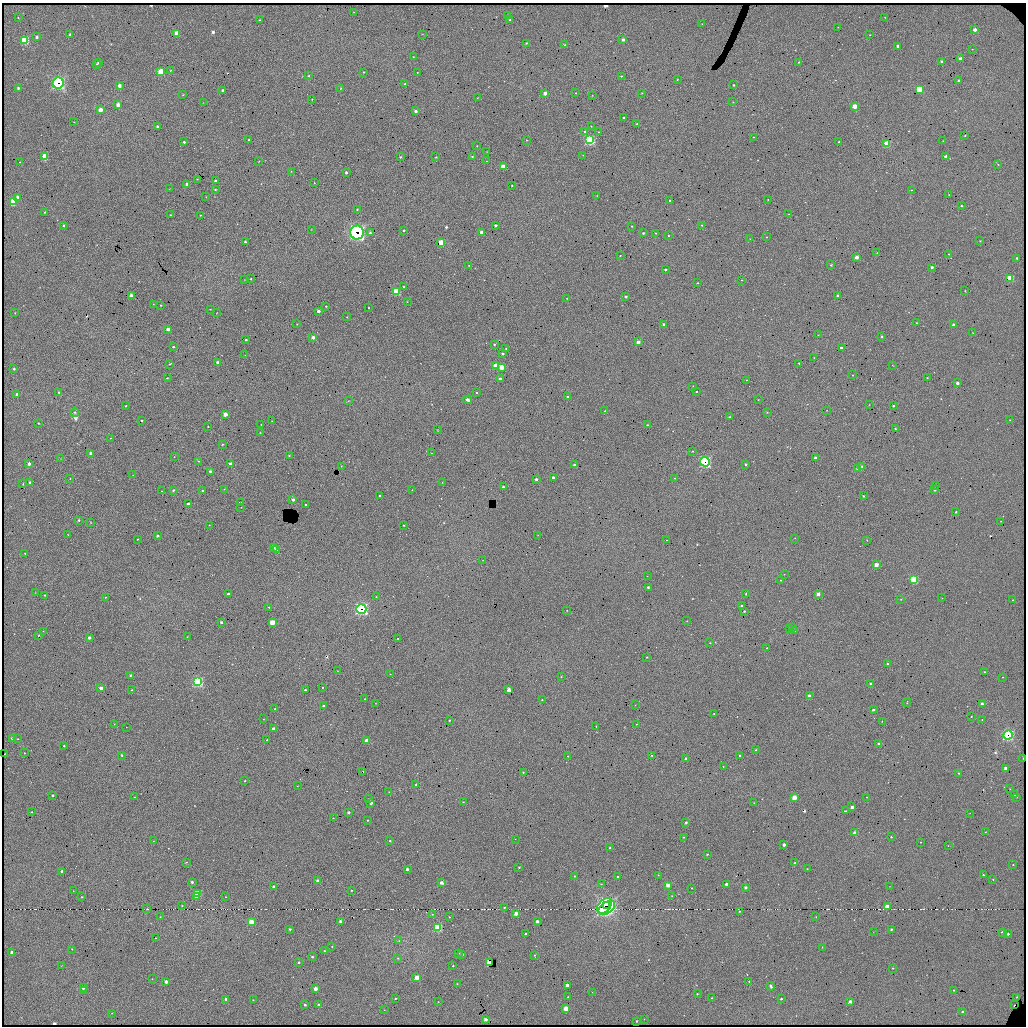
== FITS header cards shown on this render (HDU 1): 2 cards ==
NAXIS1  =                 2048 / length of data axis 1
NAXIS2  =                 2048 / length of data axis 2

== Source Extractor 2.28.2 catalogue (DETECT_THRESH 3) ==
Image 2048 x 2048 px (HDU 1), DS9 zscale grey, zoomed out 1/2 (1 PNG px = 2 x 2 image px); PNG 1028 x 1028 px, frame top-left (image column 1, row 2047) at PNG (2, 3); each listed source drawn as its Kron ellipse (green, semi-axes under 4 px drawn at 4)
Background 7000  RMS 11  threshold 32.4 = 3 sigma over >= 5 px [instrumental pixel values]
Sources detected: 627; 36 cannot appear on this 1/2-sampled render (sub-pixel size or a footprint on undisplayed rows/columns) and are neither listed nor drawn; of the other 591, the 500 brightest by FLUX_AUTO listed and drawn (91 fainter detections omitted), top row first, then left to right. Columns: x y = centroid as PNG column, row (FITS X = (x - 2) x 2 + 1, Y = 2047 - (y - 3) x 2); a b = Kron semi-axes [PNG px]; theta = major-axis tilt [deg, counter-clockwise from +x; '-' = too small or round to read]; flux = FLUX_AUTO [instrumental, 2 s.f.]
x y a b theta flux
354 12 2 2 - 910
508 15 3 2 - 1000
885 17 2 2 - 830
18 18 2 2 - 1300
259 20 3 2 - 1700
510 20 2 2 - 3200
702 24 2 2 - 740
838 27 2 2 - 810
975 30 3 2 - 8600
177 33 3 3 - 37000
70 34 3 2 - 2700
422 34 3 1 - 760
870 35 2 2 - 1100
36 37 3 2 - 6700
25 40 3 3 - 140000
623 40 3 2 - 6700
526 43 2 2 - 1500
565 45 3 2 - 1700
898 46 2 2 - 8200
972 49 2 2 - 800
413 57 3 2 - 1600
960 58 3 2 - 12000
99 62 3 3 - 3700
799 62 2 2 - 2100
942 62 3 2 - 5000
96 64 3 3 - 2500
170 70 3 2 - 1300
161 72 3 3 - 63000
363 72 2 2 - 2300
417 72 2 2 - 1100
309 76 3 2 - 1400
621 76 2 2 - 1800
677 80 3 2 - 1400
959 81 3 2 - 4900
58 83 5 5 - 370000
405 83 2 2 - 2000
734 85 2 2 - 2400
119 86 3 3 - 11000
18 88 3 3 - 4000
341 88 2 2 - 1300
919 89 3 3 - 55000
223 90 3 3 - 5500
545 93 3 2 - 7900
576 93 3 2 - 1200
642 93 2 2 - 1300
183 95 3 2 - 1200
592 95 3 2 - 890
477 98 3 2 - 940
312 99 3 2 - 1100
733 102 2 2 - 850
203 103 2 2 - 760
118 105 3 3 - 14000
855 106 3 2 - 18000
100 110 3 3 - 17000
415 111 3 3 - 6100
624 118 3 2 - 2500
74 122 2 2 - 830
637 124 2 2 - 1200
157 126 3 2 - 3800
591 126 2 2 - 1300
585 132 3 2 - 4200
599 132 2 2 - 1500
965 135 2 1 - 1300
753 137 2 2 - 1200
249 139 2 2 - 1600
527 140 3 2 - 1200
589 140 4 3 - 290000
943 141 2 2 - 920
184 142 3 2 - 3500
839 142 2 2 - 1700
887 144 3 3 - 73000
477 146 2 2 - 1500
487 152 3 2 - 760
583 155 2 2 - 870
472 156 3 3 - 3000
45 157 4 3 - 38000
400 157 2 2 - 3100
436 157 2 2 - 1500
946 157 3 2 - 13000
259 161 3 2 - 1200
487 161 2 1 - 880
20 162 3 2 - 1400
998 164 3 2 - 1200
503 167 3 3 - 35000
291 171 2 2 - 860
346 172 2 2 - 4400
197 179 2 2 - 1200
215 181 2 2 - 4100
314 183 2 2 - 780
187 184 3 3 - 13000
512 185 2 2 - 1600
170 188 2 2 - 910
215 189 3 2 - 2100
912 190 2 2 - 1000
949 195 2 2 - 1300
597 196 2 2 - 900
206 197 2 2 - 900
17 198 4 3 - 11000
768 199 3 2 - 1400
669 201 2 2 - 2700
13 202 4 3 - 51000
961 206 2 2 - 1600
357 209 3 3 - 2000
45 212 2 2 - 1300
789 214 3 2 - 1200
170 215 3 2 - 1800
200 215 2 2 - 1200
64 225 3 3 - 1900
495 225 2 2 - 5400
702 225 2 2 - 1300
632 226 2 2 - 1100
311 230 3 2 - 790
404 230 2 2 - 3300
481 232 3 2 - 10000
357 233 7 7 - 540000
370 233 3 3 - 3500
643 233 3 2 - 3500
656 233 2 2 - 1200
668 235 2 2 - 1500
766 237 2 2 - 1000
750 239 2 2 - 810
980 241 2 2 - 1200
245 242 3 2 - 3100
441 242 3 3 - 34000
877 253 2 2 - 920
949 254 2 2 - 1600
620 256 3 2 - 1300
857 257 3 3 - 15000
1017 258 2 2 - 3500
469 265 2 2 - 1000
831 265 3 2 - 2000
932 267 2 2 - 6800
665 269 3 2 - 3300
1010 278 3 3 - 71000
251 279 2 2 - 2100
244 280 2 2 - 770
742 280 3 2 - 1200
698 283 2 2 - 950
403 287 3 3 - 1800
396 291 3 3 - 160000
965 291 2 2 - 1000
131 296 3 3 - 20000
837 296 3 2 - 2700
626 297 3 2 - 4400
567 298 3 2 - 1200
407 302 3 2 - 1000
153 304 2 2 - 1100
161 305 2 2 - 1500
326 306 2 2 - 1400
369 308 2 2 - 1400
210 309 2 1 - 880
318 311 3 3 - 5700
15 313 3 3 - 1200
217 313 2 2 - 850
347 317 3 2 - 1400
916 323 2 1 - 990
297 324 2 2 - 1000
664 324 2 2 - 4300
953 325 2 2 - 10000
168 329 3 2 - 10000
973 333 2 2 - 1100
818 335 2 2 - 1000
881 336 2 2 - 2100
313 337 3 2 - 12000
246 340 2 2 - 3200
638 342 3 2 - 15000
494 344 2 2 - 2400
173 347 3 2 - 2100
841 348 2 2 - 4600
506 349 2 2 - 2200
503 354 2 2 - 3900
245 355 2 2 - 890
814 358 2 2 - 890
218 362 3 2 - 8100
799 363 2 2 - 1400
169 364 2 2 - 1300
892 365 3 2 - 750
495 366 3 3 - 29000
502 367 3 3 - 40000
14 369 3 2 - 3300
852 375 2 2 - 970
167 378 3 2 - 1800
927 378 2 2 - 1300
500 379 3 2 - 5800
746 380 2 1 - 910
957 383 2 2 - 9200
693 386 2 2 - 980
59 392 3 3 - 2900
696 392 2 1 - 1400
476 393 3 2 - 1600
17 394 3 3 - 6100
568 397 3 2 - 7000
468 400 4 3 - 9600
758 400 2 2 - 940
348 401 3 3 - 1100
869 405 2 2 - 800
126 406 3 2 - 1300
893 406 2 2 - 3200
827 410 2 2 - 960
605 411 3 3 - 2000
75 412 4 4 - 3400
767 412 3 2 - 1200
225 414 3 3 - 23000
729 417 2 2 - 2700
142 420 2 2 - 1700
1010 420 2 1 - 750
272 421 2 2 - 930
38 423 3 2 - 1700
261 424 3 2 - 1200
647 425 2 2 - 2500
208 426 2 2 - 1200
895 429 2 2 - 1300
437 430 3 2 - 1500
260 433 2 2 - 820
111 438 3 2 - 1300
222 444 2 2 - 1700
693 451 3 3 - 1600
91 453 3 3 - 8600
432 453 3 2 - 860
289 456 2 2 - 1300
174 457 2 2 - 800
815 458 2 2 - 4800
61 459 2 2 - 770
199 461 3 3 - 1700
705 462 5 5 - 300000
29 464 3 3 - 9100
230 464 3 2 - 6000
746 464 2 2 - 3800
574 465 2 2 - 4400
341 466 3 2 - 830
861 466 2 2 - 7900
858 468 3 2 - 8600
210 471 3 2 - 3900
133 475 3 2 - 1000
553 477 2 2 - 5500
70 478 2 1 - 940
675 478 3 2 - 1200
536 479 2 2 - 5900
30 482 2 2 - 3400
442 482 2 2 - 860
23 484 2 2 - 1300
935 486 3 2 - 1000
503 487 3 2 - 5000
224 489 2 2 - 780
173 490 3 2 - 2100
412 490 2 2 - 1200
934 490 2 2 - 5400
162 491 2 2 - 880
202 491 2 2 - 1800
380 496 2 2 - 3700
863 496 2 2 - 2400
293 500 3 3 - 6400
240 503 2 2 - 3100
188 504 3 2 - 17000
305 505 2 2 - 2500
241 507 2 1 - 920
956 512 2 2 - 2600
79 520 3 3 - 2400
1001 521 2 1 - 1100
91 522 3 2 - 970
209 525 2 2 - 850
403 525 2 2 - 1500
68 534 2 2 - 830
538 535 2 2 - 750
158 536 3 2 - 4300
795 538 2 2 - 800
137 539 3 2 - 2200
666 540 2 2 - 1000
867 540 2 2 - 1200
273 547 2 2 - 4100
277 549 3 3 - 28000
25 553 2 2 - 1900
483 560 2 2 - 800
876 565 3 3 - 23000
784 574 2 2 - 1200
647 576 2 2 - 750
914 579 3 3 - 120000
781 580 2 2 - 1300
648 587 2 2 - 3600
35 592 3 2 - 770
746 593 3 2 - 1700
228 594 3 2 - 4000
818 594 2 2 - 16000
44 595 3 3 - 1700
105 597 2 2 - 1000
376 597 3 2 - 1500
942 598 2 2 - 1100
901 599 2 2 - 970
1013 600 2 2 - 940
742 606 2 2 - 3200
269 607 3 2 - 1800
361 609 5 5 - 420000
567 610 2 2 - 1300
744 611 2 2 - 2400
687 621 2 2 - 970
221 622 3 2 - 3800
272 622 3 3 - 40000
792 627 3 3 - 2400
790 628 2 2 - 1000
795 630 3 2 - 1900
43 631 3 2 - 910
38 636 2 1 - 970
187 637 2 2 - 810
89 638 2 2 - 8600
398 638 2 1 - 1100
710 643 2 2 - 1000
767 648 2 2 - 1700
647 657 2 2 - 1200
887 664 2 2 - 2200
338 671 2 2 - 810
984 672 2 2 - 2700
390 674 3 2 - 1200
130 675 2 2 - 2800
561 677 2 2 - 1400
1003 677 2 2 - 1000
198 682 4 3 - 300000
871 684 2 2 - 5100
323 687 2 2 - 1600
101 688 3 2 - 12000
132 690 2 2 - 1700
305 690 3 2 - 3100
509 690 3 3 - 17000
809 696 2 2 - 15000
365 699 2 2 - 1300
542 700 2 2 - 1600
907 702 4 2 - 1500
376 703 2 2 - 910
982 704 2 2 - 6900
635 705 2 2 - 750
323 706 2 2 - 3900
275 709 3 2 - 1700
873 710 2 2 - 4700
714 714 2 1 - 1200
971 716 2 2 - 1100
263 719 2 2 - 800
449 720 2 2 - 1900
982 720 2 2 - 1600
882 721 2 2 - 970
114 724 3 3 - 1300
636 724 2 2 - 1400
596 726 2 2 - 1400
126 727 2 2 - 820
273 729 3 2 - 7600
1008 735 4 4 - 270000
12 738 2 2 - 4900
18 739 2 2 - 1100
267 740 2 2 - 2000
367 741 3 2 - 19000
878 743 2 2 - 2900
64 746 2 2 - 1600
756 750 2 2 - 2100
24 753 2 2 - 780
5 754 2 1 - 910
122 755 3 3 - 2000
652 755 2 2 - 1900
740 755 2 2 - 2600
568 756 2 2 - 1400
1023 758 2 1 - 1500
686 759 2 2 - 5700
723 766 2 1 - 1200
1005 768 2 2 - 11000
363 771 2 1 - 1200
523 772 2 2 - 1800
959 773 2 2 - 2100
245 781 2 2 - 1600
416 785 3 2 - 1800
297 786 3 1 - 790
1010 789 2 2 - 910
389 792 2 1 - 1100
53 795 2 2 - 3900
1015 795 3 3 - 2100
135 797 2 2 - 1000
794 797 3 3 - 41000
867 797 2 2 - 1100
1017 797 2 2 - 1000
368 799 2 1 - 910
463 802 3 2 - 1300
371 803 2 2 - 7100
754 803 2 2 - 1900
852 807 2 2 - 6800
845 811 3 2 - 1900
32 812 2 2 - 960
348 812 2 2 - 6000
970 813 2 2 - 770
333 818 2 2 - 880
367 820 2 2 - 1900
686 822 2 2 - 4000
985 832 2 2 - 890
855 833 3 3 - 22000
683 837 2 2 - 1700
891 837 2 2 - 1700
515 839 2 2 - 890
153 841 2 2 - 750
390 841 2 2 - 2300
920 842 2 2 - 1300
784 845 2 2 - 9600
948 845 3 2 - 1300
610 848 2 2 - 1900
707 854 2 2 - 2800
186 862 3 2 - 1600
795 863 2 2 - 2600
1013 865 2 2 - 1500
519 867 2 2 - 2400
407 869 2 2 - 6400
807 869 3 2 - 1400
62 871 3 2 - 3800
658 875 3 2 - 1200
983 875 2 2 - 1900
574 876 2 2 - 1500
618 877 2 2 - 3600
993 879 2 2 - 1700
318 881 3 2 - 17000
192 882 2 2 - 5000
441 883 3 2 - 12000
601 884 2 2 - 1900
726 884 2 2 - 7300
668 885 3 3 - 26000
890 886 2 2 - 780
274 887 3 2 - 11000
746 887 2 2 - 4900
691 888 2 2 - 1100
351 890 2 2 - 2000
73 891 2 2 - 750
198 893 3 3 - 83000
196 896 3 2 - 9900
672 896 2 2 - 820
82 897 3 2 - 1200
225 897 2 2 - 870
607 905 2 2 - 11000
182 906 3 2 - 1500
604 906 9 6 49 31000
504 907 3 2 - 1500
887 907 3 2 - 26000
607 908 9 5 36 210000
147 909 4 2 - 1500
739 911 2 1 - 1800
432 914 3 2 - 1100
516 914 3 2 - 19000
160 917 2 2 - 1000
449 917 2 2 - 1800
816 917 3 2 - 950
340 921 3 2 - 7600
537 921 2 2 - 9700
251 922 3 3 - 46000
437 928 3 3 - 150000
290 929 2 2 - 3100
891 929 2 2 - 3500
873 932 2 2 - 760
1002 932 2 2 - 4700
525 934 2 2 - 4600
1008 934 2 2 - 3200
155 938 2 1 - 960
399 941 4 2 - 1700
332 947 3 2 - 1200
822 947 3 2 - 990
72 949 2 2 - 960
325 951 3 2 - 2500
12 952 3 3 - 11000
459 953 2 2 - 950
462 954 2 2 - 5500
535 955 3 3 - 2200
312 957 2 2 - 3100
398 958 3 3 - 1900
299 962 2 2 - 3000
490 963 3 2 - 120000
61 966 3 2 - 820
453 966 2 2 - 1900
893 968 2 2 - 1300
417 977 3 3 - 34000
152 979 2 2 - 950
749 981 2 2 - 1700
166 982 3 2 - 10000
457 984 3 2 - 2100
567 985 3 3 - 6200
771 986 4 2 - 6200
83 988 3 3 - 4600
315 989 3 2 - 14000
954 990 2 2 - 1100
83 991 3 3 - 4000
592 992 2 2 - 790
697 994 2 2 - 2200
568 997 2 2 - 2100
1017 997 2 2 - 1300
395 998 2 2 - 2800
712 998 2 2 - 1300
226 999 3 3 - 5600
781 999 2 2 - 3000
253 1000 2 2 - 1700
850 1001 3 2 - 8100
438 1002 2 2 - 890
319 1004 2 2 - 2700
305 1005 3 2 - 5100
1014 1005 2 1 - 2300
566 1008 3 3 - 32000
384 1010 2 2 - 790
963 1012 2 2 - 6900
112 1013 3 2 - 990
486 1019 3 2 - 11000
644 1019 2 2 - 1100
637 1021 2 2 - 2500
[91 fainter detections neither listed nor drawn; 36 sub-pixel or undisplayed-footprint detections neither listed nor drawn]

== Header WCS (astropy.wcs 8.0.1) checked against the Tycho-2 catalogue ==
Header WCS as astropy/WCSLIB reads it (CRVAL/CRPIX/CD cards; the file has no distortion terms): RA---TAN/DEC--TAN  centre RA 19:38:48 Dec +35:11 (294.70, +35.19 deg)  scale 0.305 arcsec/px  FOV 10.4' x 10.4'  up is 0 deg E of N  parity normal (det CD < 0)
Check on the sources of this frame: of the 60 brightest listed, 7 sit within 2.0 arcsec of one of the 10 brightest Tycho-2 stars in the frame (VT <= 12.26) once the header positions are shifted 0.15 arcsec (0.03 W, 0.15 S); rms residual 0.88 arcsec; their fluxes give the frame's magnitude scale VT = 23.41 - 2.5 log10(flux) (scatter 0.44 mag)
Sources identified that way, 7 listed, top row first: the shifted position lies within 2.0 arcsec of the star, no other Tycho-2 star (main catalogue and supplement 1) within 4.0 arcsec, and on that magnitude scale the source's flux lands within +1.5 / -3 mag of the star's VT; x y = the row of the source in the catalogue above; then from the Tycho-2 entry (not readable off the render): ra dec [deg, ICRS J2000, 3 dp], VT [Tycho-2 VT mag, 2 dp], TYC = Tycho-2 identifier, HIP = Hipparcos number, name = IAU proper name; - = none
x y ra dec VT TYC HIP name
357 233 294.732 +35.237 8.35 2663-458-1 - -
1010 278 294.597 +35.229 11.20 2663-608-1 - -
914 579 294.618 +35.178 10.56 2663-404-1 - -
272 622 294.750 +35.171 11.98 2664-583-1 - -
198 682 294.766 +35.161 11.18 2664-1162-1 - -
604 906 294.682 +35.122 12.26 2663-582-1 - -
417 977 294.721 +35.111 11.11 2663-492-1 - -